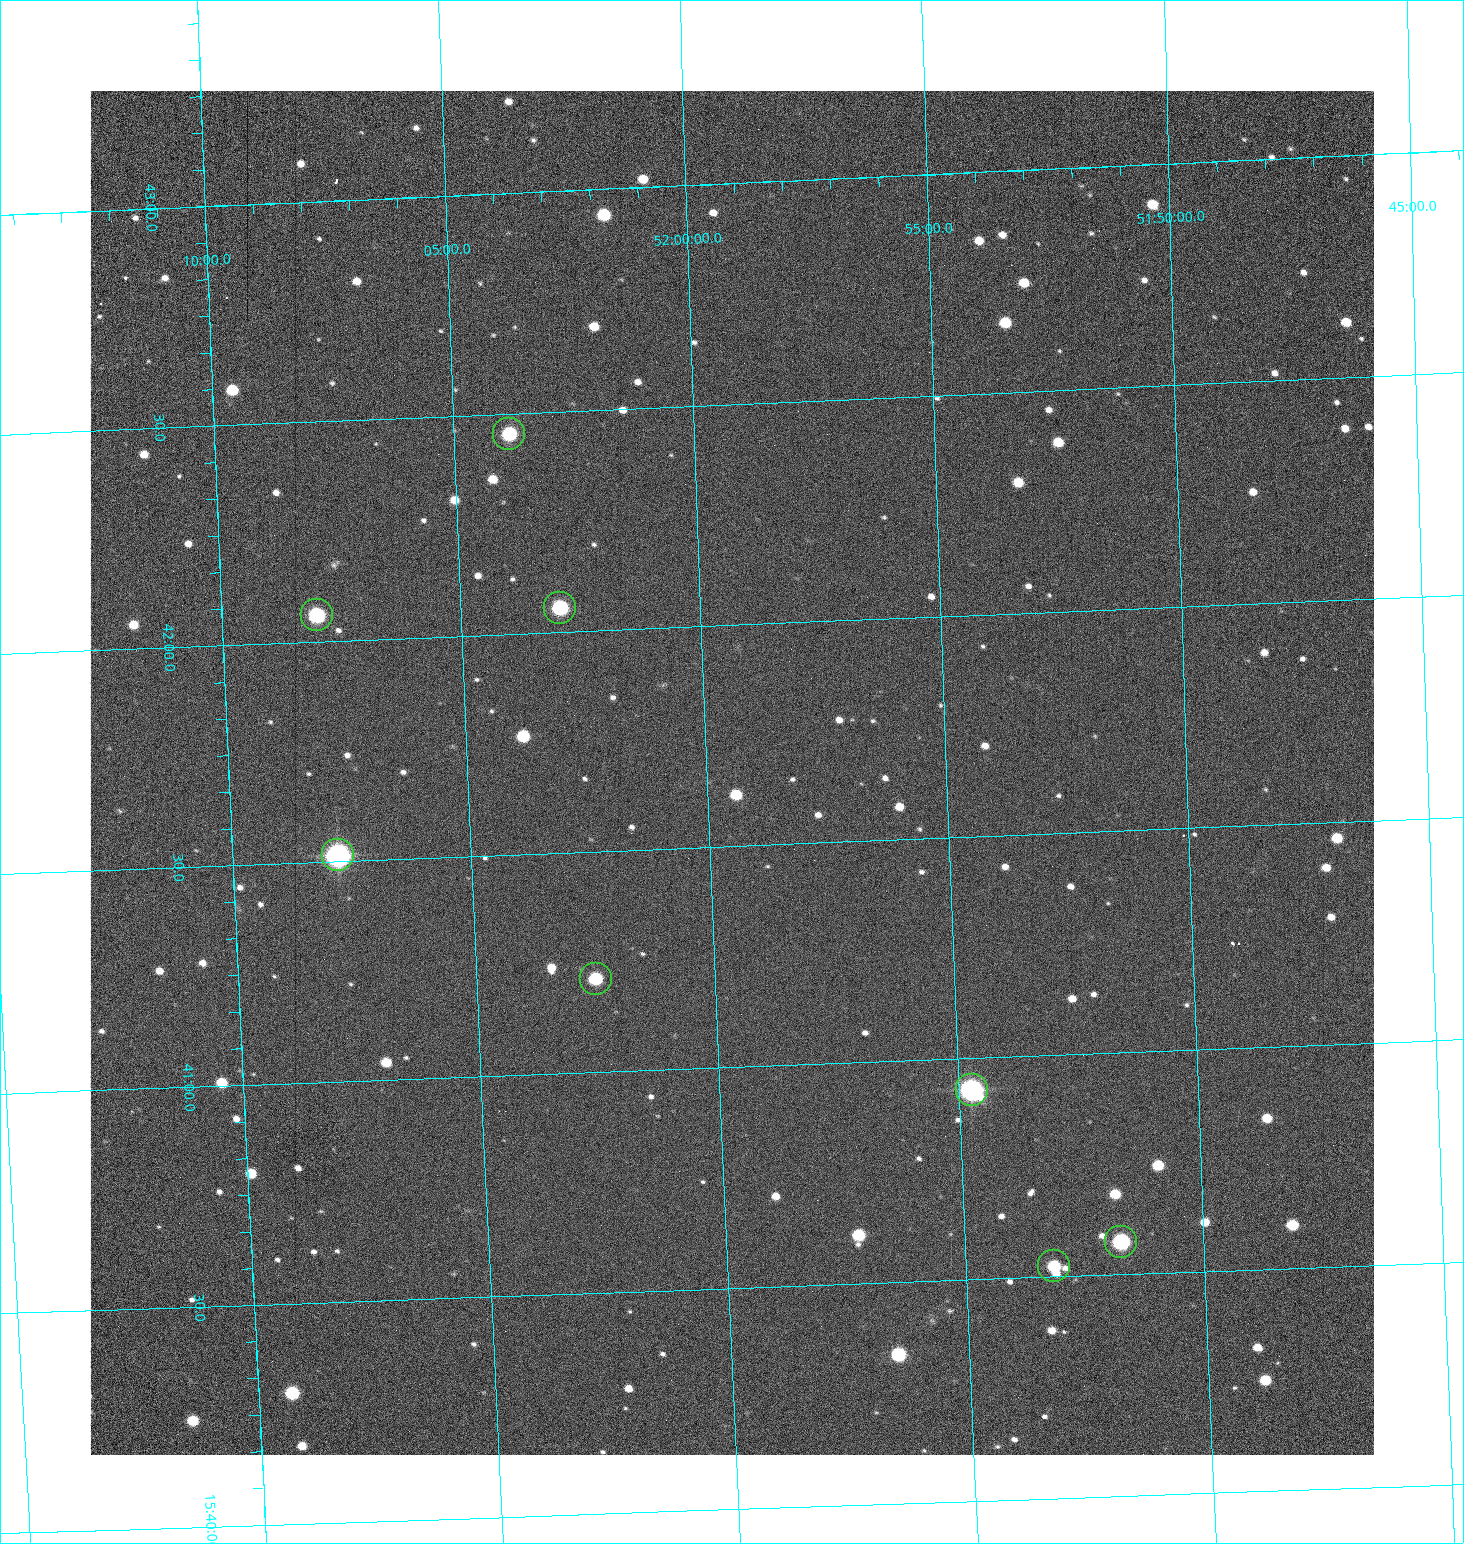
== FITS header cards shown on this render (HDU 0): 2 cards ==
NAXIS1  =                 1284 /fastest changing axis
NAXIS2  =                 1364 /next to fastest changing axis

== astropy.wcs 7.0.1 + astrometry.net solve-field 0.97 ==
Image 1284 x 1364 px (HDU 0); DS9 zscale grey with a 90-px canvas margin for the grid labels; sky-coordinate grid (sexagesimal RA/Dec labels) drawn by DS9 from the SOLVED WCS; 8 Tycho-2 reference stars matched to detected sources circled (green)
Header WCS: RA---TAN/DEC--TAN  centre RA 15:41:40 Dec +51:59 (235.42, +51.99 deg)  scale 1.26 arcsec/px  FOV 26.9' x 28.5'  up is +92 deg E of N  parity flipped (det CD > 0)
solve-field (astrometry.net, Tycho-2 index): VERIFIED the header's WCS against the Tycho-2 star catalogue (8 matches, 0 conflicts) and refined it, rather than solving blind
Solved WCS: RA---TAN-SIP/DEC--TAN-SIP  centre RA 15:41:40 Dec +51:59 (235.42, +51.99 deg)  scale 1.25 arcsec/px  FOV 26.8' x 28.5'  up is +92 deg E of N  parity flipped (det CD > 0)
The solver's refit moves the header's centre by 0.74 arcsec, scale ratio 0.9981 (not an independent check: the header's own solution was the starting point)
Tycho-2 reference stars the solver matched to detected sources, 8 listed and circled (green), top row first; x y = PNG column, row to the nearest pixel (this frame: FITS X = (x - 90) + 1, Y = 1364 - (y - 91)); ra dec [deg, ICRS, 3 dp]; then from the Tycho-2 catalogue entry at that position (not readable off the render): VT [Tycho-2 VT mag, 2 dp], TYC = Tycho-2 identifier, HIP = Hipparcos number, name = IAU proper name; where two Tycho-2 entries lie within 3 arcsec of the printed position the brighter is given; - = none
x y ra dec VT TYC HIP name
509 434 235.614 +52.064 11.61 3489-1132-1 - -
560 608 235.514 +52.049 11.19 3489-1407-1 - -
317 615 235.515 +52.133 11.12 3489-1380-1 - -
338 855 235.378 +52.130 9.31 3489-1322-1 76850 -
596 979 235.303 +52.042 11.52 3489-958-1 - -
972 1090 235.232 +51.912 9.59 3489-824-1 - -
1121 1242 235.143 +51.862 10.97 3489-1016-1 - -
1054 1266 235.131 +51.886 12.29 3489-908-1 - -